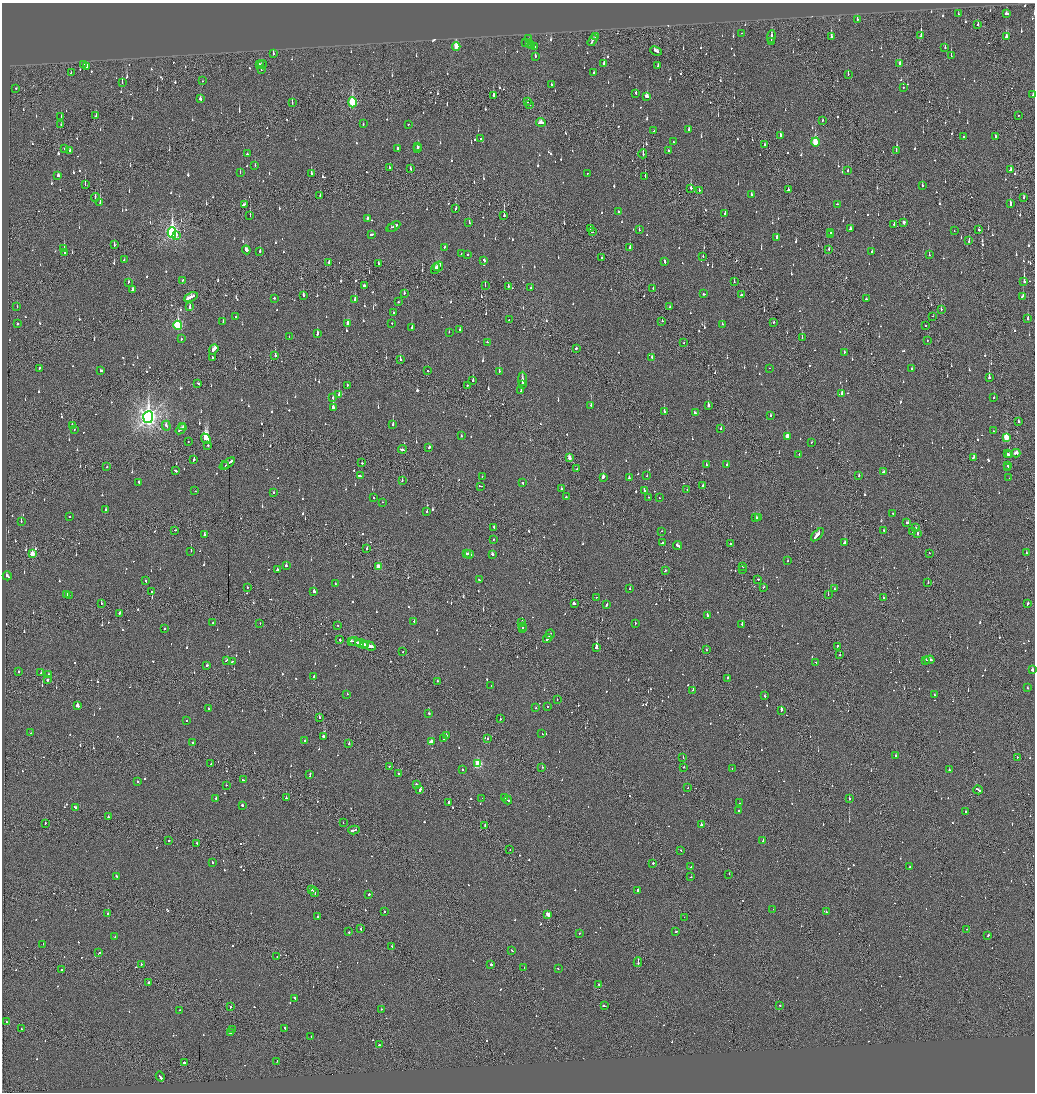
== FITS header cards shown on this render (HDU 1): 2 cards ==
NAXIS1  =                 2065
NAXIS2  =                 2180

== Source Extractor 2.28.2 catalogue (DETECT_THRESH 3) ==
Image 2065 x 2180 px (HDU 1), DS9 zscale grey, zoomed out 1/2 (1 PNG px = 2 x 2 image px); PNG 1037 x 1094 px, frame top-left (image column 1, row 2179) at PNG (2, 3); each listed source drawn as its Kron ellipse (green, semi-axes under 4 px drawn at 4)
Background -0.121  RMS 0.074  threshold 0.221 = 3 sigma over >= 5 px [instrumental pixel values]
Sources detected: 1349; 70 cannot appear on this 1/2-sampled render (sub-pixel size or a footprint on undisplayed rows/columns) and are neither listed nor drawn; of the other 1279, the 500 brightest by FLUX_AUTO listed and drawn (779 fainter detections omitted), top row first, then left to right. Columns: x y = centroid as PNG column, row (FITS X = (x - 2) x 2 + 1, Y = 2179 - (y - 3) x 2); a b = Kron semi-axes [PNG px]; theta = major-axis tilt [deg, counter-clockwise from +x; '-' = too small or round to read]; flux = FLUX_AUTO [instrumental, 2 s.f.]
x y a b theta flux
1007 13 3 2 - 83
958 14 2 1 - 91
857 19 3 2 - 370
978 24 2 2 - 110
741 33 2 1 - 64
771 36 6 2 86 200
921 36 4 2 - 310
596 37 3 2 - 460
831 37 4 2 - 220
1007 37 4 3 - 220
529 38 3 2 - 180
593 40 6 2 60 310
771 41 3 1 - 89
526 42 3 2 - 190
529 44 3 2 - 300
532 45 2 2 - 120
534 46 3 2 - 210
456 47 4 3 - 360
945 48 2 2 - 110
656 51 6 2 -25 170
273 54 3 2 - 180
535 56 3 2 - 72
951 56 3 2 - 100
604 63 4 2 - 130
900 63 3 2 - 81
84 64 2 2 - 56
259 64 2 2 - 120
262 64 4 2 - 83
658 66 3 2 - 53
87 67 2 1 - 290
261 69 2 2 - 220
71 73 2 2 - 65
593 73 2 2 - 260
848 74 3 1 - 63
202 81 2 1 - 62
122 82 3 2 - 61
552 85 2 2 - 110
16 88 2 2 - 69
903 88 2 2 - 56
636 93 3 2 - 120
493 95 3 2 - 370
1033 95 3 2 - 65
647 96 3 3 - 120
200 99 3 2 - 120
528 101 2 1 - 70
292 102 2 1 - 97
352 102 5 3 - 1100
530 105 3 1 - 51
1018 115 2 2 - 81
96 116 2 2 - 220
61 117 3 2 - 55
822 120 2 2 - 59
541 122 5 3 - 190
363 124 3 2 - 61
408 124 2 2 - 210
61 125 3 1 - 58
689 129 3 2 - 57
654 131 2 1 - 67
780 135 3 2 - 170
964 136 2 2 - 57
995 136 3 1 - 88
480 139 2 2 - 84
673 142 2 2 - 62
815 142 4 3 - 710
765 145 2 2 - 87
418 147 3 2 - 210
64 149 2 1 - 95
397 149 3 2 - 140
417 149 2 2 - 99
69 150 2 2 - 78
669 151 2 1 - 230
896 151 2 2 - 76
247 154 2 2 - 73
643 154 4 2 - 260
255 165 2 2 - 55
389 168 3 2 - 98
411 169 3 2 - 70
1010 170 3 2 - 250
848 171 2 2 - 70
240 173 2 1 - 74
311 173 2 2 - 140
587 173 2 1 - 63
58 176 3 2 - 69
645 176 3 1 - 90
85 184 2 1 - 71
922 186 3 2 - 130
691 188 2 2 - 550
699 190 2 2 - 130
788 190 2 2 - 290
751 194 2 2 - 220
320 195 2 2 - 52
1024 197 3 2 - 56
95 198 4 2 - 140
100 203 3 2 - 240
244 204 4 2 - 89
837 204 2 2 - 55
1010 204 3 2 - 260
456 209 3 2 - 85
618 212 2 2 - 190
725 213 2 2 - 240
504 215 3 1 - 320
250 216 2 1 - 58
367 218 2 2 - 150
904 222 3 2 - 69
469 223 2 2 - 100
894 224 2 2 - 98
391 227 2 1 - 71
393 227 8 2 30 220
590 228 2 2 - 140
850 229 3 2 - 79
639 230 2 2 - 59
979 230 3 2 - 120
954 231 2 1 - 99
172 232 5 3 - 3800
592 232 2 2 - 66
830 232 3 2 - 250
372 234 3 2 - 120
176 235 2 2 - 87
830 235 2 1 - 62
777 237 2 2 - 180
969 241 3 2 - 75
114 245 3 2 - 86
445 247 3 2 - 63
64 248 2 2 - 260
630 248 2 2 - 97
829 249 2 2 - 74
246 250 4 3 - 200
260 251 3 2 - 110
872 252 2 2 - 73
64 253 2 2 - 130
461 254 3 2 - 71
468 254 2 2 - 71
929 255 2 2 - 120
703 256 2 2 - 65
602 257 3 1 - 60
124 260 2 2 - 89
484 260 3 2 - 72
329 262 2 2 - 240
665 262 3 2 - 130
379 264 3 1 - 110
438 266 5 2 - 310
436 269 6 2 71 230
183 280 2 2 - 64
1024 281 4 2 - 480
129 282 2 2 - 160
734 282 2 2 - 60
485 285 2 1 - 64
364 286 3 2 - 86
508 286 2 2 - 100
531 288 2 2 - 51
653 288 2 2 - 170
132 290 4 2 - 110
404 293 3 2 - 170
703 294 2 2 - 350
303 295 3 2 - 89
742 295 4 2 - 190
1023 296 2 2 - 210
191 297 7 2 23 420
274 298 2 2 - 96
355 299 3 2 - 200
866 299 2 2 - 66
398 302 2 2 - 210
17 307 2 2 - 73
190 307 4 2 - 190
670 307 2 2 - 59
941 309 2 2 - 66
393 312 2 2 - 81
933 316 2 2 - 110
236 317 2 2 - 94
509 319 2 1 - 81
1028 319 3 2 - 110
223 321 2 2 - 54
662 321 2 2 - 120
774 322 3 1 - 94
17 323 2 2 - 120
348 323 3 3 - 270
392 323 2 2 - 110
722 324 2 2 - 160
178 325 4 3 - 1300
925 326 2 1 - 62
412 327 2 2 - 170
460 330 2 2 - 92
449 332 2 2 - 61
317 334 4 2 - 200
289 336 2 1 - 53
802 337 2 2 - 57
181 338 2 2 - 110
927 340 2 1 - 53
487 342 2 2 - 170
684 343 2 2 - 69
576 348 2 2 - 87
214 349 5 3 - 340
844 352 3 2 - 60
275 355 2 2 - 420
212 357 3 2 - 410
652 357 2 2 - 69
400 359 2 1 - 87
39 368 2 2 - 54
769 368 2 1 - 54
911 368 2 2 - 77
101 371 3 2 - 61
427 371 2 1 - 89
499 371 2 2 - 250
989 377 3 2 - 460
522 379 7 2 89 67
473 380 3 2 - 340
198 383 3 2 - 320
522 384 2 2 - 1500
347 385 2 2 - 88
467 385 2 2 - 190
521 391 2 2 - 190
339 394 2 2 - 220
842 394 3 2 - 130
332 397 4 2 - 58
994 398 2 2 - 100
591 405 2 2 - 110
708 406 2 2 - 510
333 407 2 2 - 1500
664 411 2 2 - 960
695 413 3 2 - 90
770 416 2 2 - 89
148 417 6 5 - 9100
1018 422 3 2 - 86
72 425 3 2 - 120
393 425 2 2 - 330
166 426 5 2 - 110
183 427 3 3 - 140
721 428 2 2 - 78
181 429 6 2 40 220
74 430 2 2 - 76
993 431 2 2 - 54
461 436 2 2 - 77
787 436 3 2 - 170
1006 437 3 3 - 450
206 439 5 3 - 2800
188 441 2 1 - 66
811 442 2 2 - 53
208 445 2 2 - 110
429 447 2 2 - 350
402 449 4 2 - 160
1016 453 4 2 - 170
799 454 2 2 - 55
1007 454 2 1 - 66
1009 454 2 2 - 74
973 457 3 2 - 200
569 458 3 2 - 170
194 460 3 2 - 97
362 463 2 2 - 67
227 464 8 2 34 630
727 464 2 2 - 52
226 465 2 2 - 140
706 465 2 2 - 61
1007 465 2 2 - 66
107 467 2 2 - 79
1008 468 3 1 - 85
577 469 2 2 - 270
175 471 3 2 - 150
883 472 3 2 - 130
360 476 4 2 - 160
482 476 2 2 - 51
647 476 2 2 - 75
859 476 3 2 - 56
603 477 3 2 - 140
629 478 2 2 - 280
1009 478 2 2 - 200
402 480 2 2 - 86
139 482 3 2 - 200
522 483 2 2 - 160
480 486 4 2 - 160
703 486 2 2 - 150
561 489 2 2 - 370
645 490 2 2 - 100
687 490 2 1 - 52
195 491 2 2 - 52
274 492 2 2 - 58
566 497 2 2 - 180
648 497 2 1 - 70
374 498 2 2 - 75
659 498 2 2 - 70
382 502 2 1 - 58
106 510 2 2 - 110
427 512 2 2 - 110
893 513 2 2 - 55
69 516 2 2 - 62
758 517 3 2 - 130
756 518 3 2 - 88
21 521 2 2 - 78
907 523 3 1 - 190
494 527 2 2 - 85
915 528 2 1 - 56
175 530 2 2 - 59
883 530 2 2 - 92
662 531 2 2 - 52
912 531 2 1 - 58
917 533 3 1 - 140
204 535 3 2 - 96
817 535 8 2 48 430
493 540 2 1 - 71
662 543 2 2 - 57
845 543 3 3 - 220
730 544 2 2 - 65
678 545 4 2 - 320
367 549 2 1 - 150
191 551 2 2 - 150
929 553 2 1 - 93
1026 553 2 2 - 130
32 554 3 3 - 300
466 554 2 2 - 59
469 554 4 2 - 160
492 554 3 2 - 110
788 561 2 2 - 55
286 566 2 2 - 120
743 566 2 1 - 96
378 567 3 2 - 330
277 570 2 2 - 130
742 570 2 1 - 68
665 571 3 2 - 66
7 576 4 2 - 180
758 579 2 2 - 60
479 580 2 2 - 74
145 581 2 2 - 70
928 582 2 1 - 86
335 583 2 2 - 72
247 587 2 2 - 53
764 587 2 2 - 65
630 589 2 2 - 81
834 589 2 2 - 77
314 591 2 2 - 300
151 592 2 2 - 83
67 594 2 2 - 140
69 595 2 2 - 86
828 595 2 1 - 76
596 597 2 1 - 53
883 598 2 1 - 120
101 603 2 2 - 86
574 604 2 2 - 2400
1027 604 3 2 - 95
606 605 3 2 - 160
119 613 3 2 - 120
707 615 3 2 - 130
414 621 2 2 - 76
212 623 2 2 - 120
522 623 4 2 - 220
260 624 2 1 - 100
635 624 2 2 - 140
742 624 2 2 - 110
338 625 2 2 - 55
522 627 2 2 - 250
523 628 4 2 - 260
164 629 2 2 - 91
550 634 5 2 - 220
547 639 4 2 - 210
340 640 2 2 - 67
352 641 4 1 - 680
355 642 6 2 -18 1100
361 644 6 2 -18 1200
365 645 3 2 - 710
369 646 6 2 -18 1300
837 646 2 1 - 170
596 648 2 2 - 1100
706 650 2 1 - 59
403 652 2 2 - 110
840 655 2 2 - 140
226 660 3 2 - 99
925 660 3 2 - 120
929 660 5 2 - 230
232 661 2 2 - 76
816 662 2 2 - 89
207 665 3 2 - 55
1032 670 3 2 - 480
19 672 2 2 - 66
41 673 2 2 - 61
48 674 2 2 - 62
314 677 4 2 - 170
728 678 2 2 - 88
47 680 2 2 - 270
437 681 2 2 - 72
491 686 2 2 - 54
1027 688 2 2 - 74
693 690 2 2 - 89
347 694 2 2 - 70
935 695 2 2 - 56
764 696 2 2 - 95
557 699 2 2 - 62
78 706 3 2 - 350
547 706 2 1 - 50
208 708 2 2 - 56
536 708 2 2 - 70
781 710 3 2 - 610
429 713 2 2 - 79
319 718 2 2 - 70
500 719 2 2 - 100
186 721 2 2 - 55
31 733 2 2 - 61
542 733 2 2 - 95
446 735 2 2 - 150
324 737 2 2 - 730
444 739 2 2 - 100
487 739 2 2 - 170
305 741 2 2 - 85
431 741 3 2 - 260
193 742 2 2 - 270
349 744 2 2 - 64
896 756 2 2 - 170
683 757 2 1 - 83
1017 757 2 2 - 90
211 764 2 2 - 77
478 764 3 3 - 910
389 766 2 2 - 88
542 767 2 2 - 88
684 767 3 1 - 79
732 769 2 2 - 66
462 770 2 2 - 50
949 770 2 2 - 190
310 774 4 2 - 130
398 774 2 2 - 120
243 780 3 2 - 120
137 782 2 2 - 73
416 784 2 2 - 130
226 785 2 2 - 58
688 788 2 2 - 71
420 789 4 2 - 270
978 790 5 2 - 180
216 798 2 2 - 57
286 798 2 2 - 130
482 798 2 1 - 140
505 798 2 2 - 190
849 798 2 2 - 160
508 800 4 2 - 240
449 802 2 2 - 410
739 803 2 2 - 140
242 805 2 2 - 620
75 807 3 2 - 160
739 810 2 2 - 130
965 812 2 2 - 100
108 817 2 2 - 230
45 823 2 2 - 77
343 823 2 2 - 53
485 825 2 2 - 98
701 825 3 2 - 630
354 830 6 2 15 260
169 840 2 2 - 110
763 841 2 2 - 140
197 843 2 2 - 53
510 849 2 1 - 59
681 851 2 2 - 68
213 862 2 2 - 54
653 863 2 2 - 200
691 867 2 2 - 60
909 867 2 2 - 81
729 874 2 1 - 60
116 876 2 2 - 67
691 877 2 2 - 67
312 890 3 1 - 94
637 890 3 2 - 160
315 892 5 2 - 190
369 894 2 2 - 310
773 909 2 2 - 190
384 912 2 2 - 86
826 912 2 2 - 110
108 914 3 2 - 160
548 914 3 2 - 190
317 917 2 2 - 90
684 917 2 1 - 54
361 929 2 2 - 57
967 929 2 2 - 96
349 932 2 2 - 98
675 932 2 1 - 160
579 933 2 2 - 70
988 935 3 2 - 70
115 936 2 1 - 62
43 944 2 1 - 180
392 946 2 1 - 75
512 951 3 2 - 86
99 953 3 2 - 95
277 956 2 1 - 66
638 962 5 2 - 260
141 964 2 2 - 88
491 964 2 2 - 460
524 968 2 2 - 58
558 969 2 2 - 67
61 970 2 2 - 91
148 982 2 2 - 240
599 985 4 2 - 170
295 998 3 2 - 130
780 1005 2 2 - 69
604 1006 4 2 - 130
230 1007 2 2 - 110
382 1009 2 2 - 110
180 1010 3 2 - 69
6 1022 2 2 - 81
285 1028 2 2 - 200
21 1029 2 1 - 54
233 1030 2 1 - 99
230 1032 2 2 - 290
311 1036 3 2 - 250
379 1045 2 2 - 120
277 1061 2 2 - 74
184 1062 2 2 - 170
160 1077 5 2 - 170
At the frame edge (FLAGS 8, measured only in part): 2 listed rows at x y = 1033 95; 1032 670
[779 fainter detections neither listed nor drawn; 70 sub-pixel or undisplayed-footprint detections neither listed nor drawn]